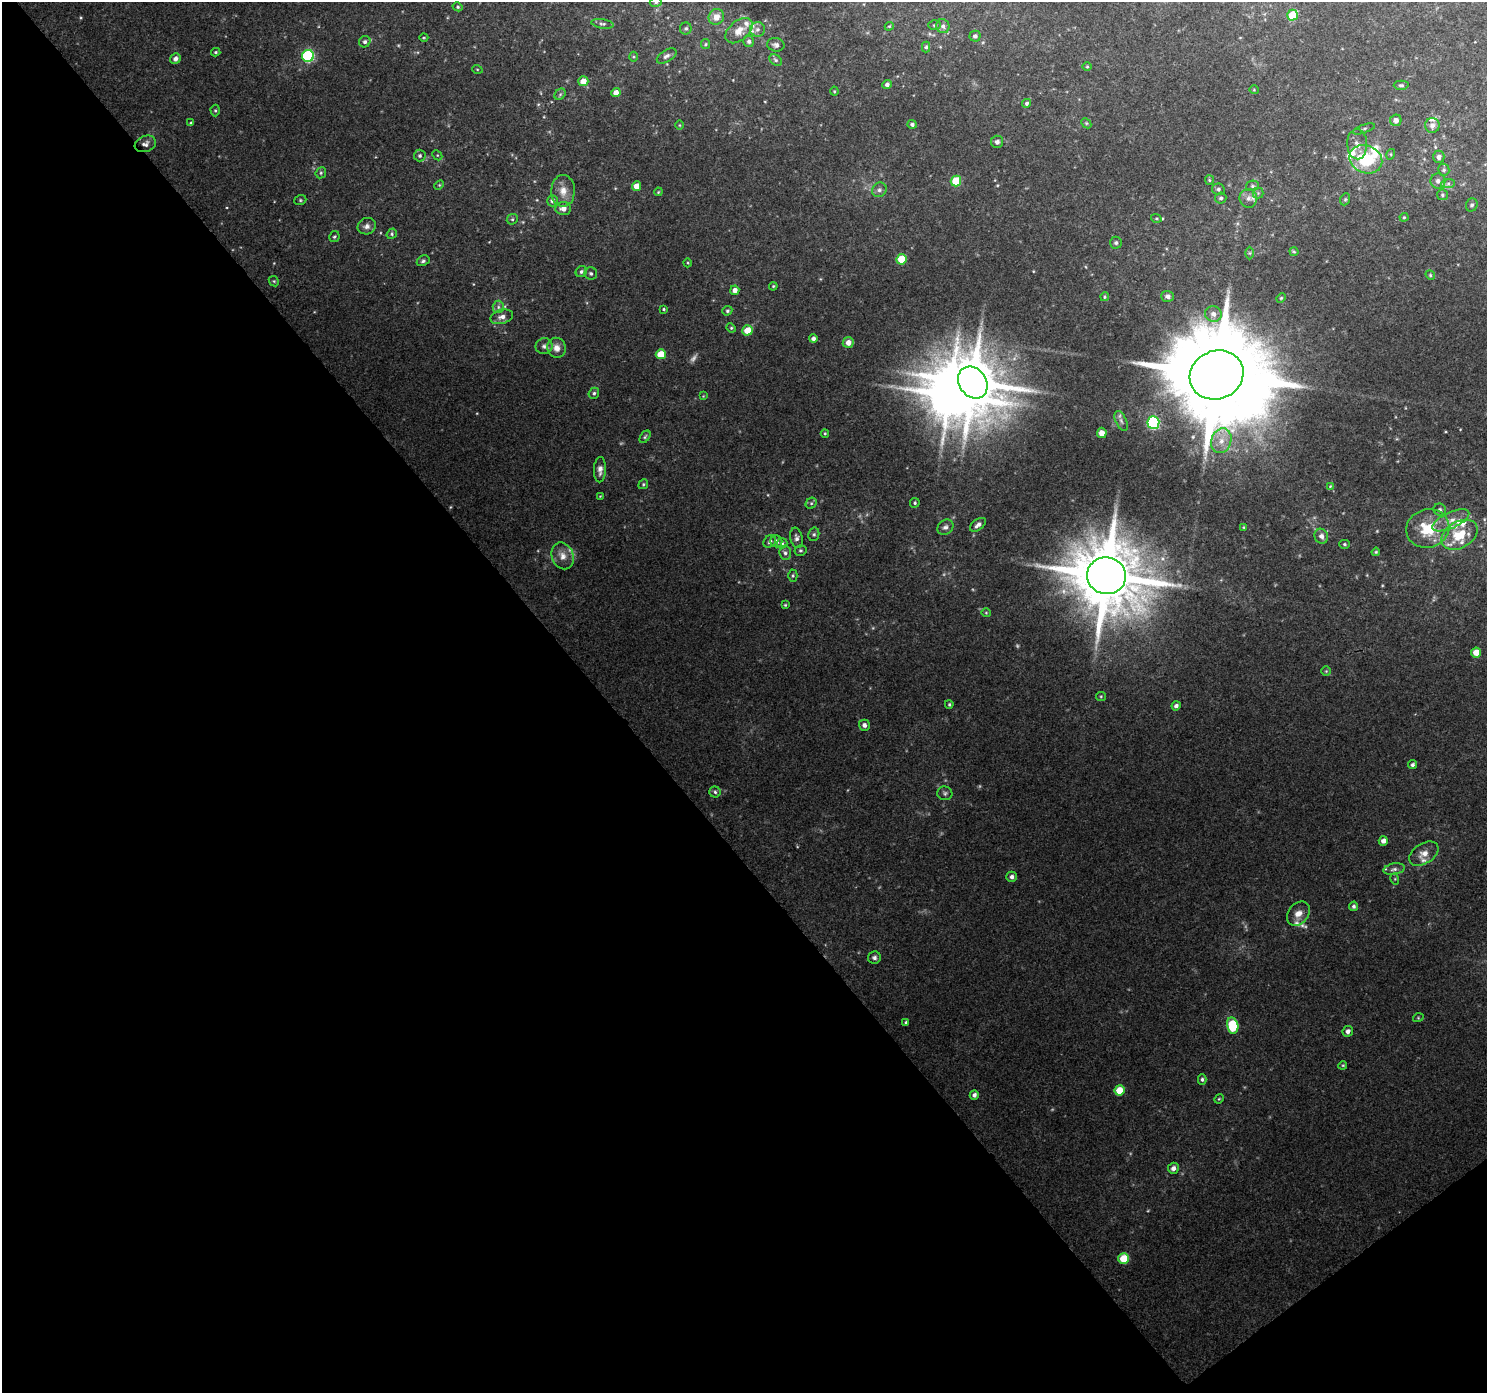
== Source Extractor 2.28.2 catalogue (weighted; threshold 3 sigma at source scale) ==
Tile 14 of 4 x 4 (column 2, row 4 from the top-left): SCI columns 1534-3018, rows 175-1565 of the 6040 x 5978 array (HDU 1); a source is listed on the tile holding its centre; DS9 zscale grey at full resolution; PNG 1489 x 1395 px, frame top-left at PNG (2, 2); each listed source drawn as its Kron ellipse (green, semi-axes under 4 px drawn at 4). Shown black and unused: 42% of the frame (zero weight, under 3 of 4 exposures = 5% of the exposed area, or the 3 px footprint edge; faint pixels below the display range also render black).
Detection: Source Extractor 2.28.2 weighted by HDU 2 'WHT'; one run over the whole footprint, this tile lists its part. Background 0.0445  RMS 0.0038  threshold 0.0172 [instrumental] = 3 sigma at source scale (4.5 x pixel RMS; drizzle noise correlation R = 1.50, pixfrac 1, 0.0396/0.0396 arcsec/px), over >= 5 px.
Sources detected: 194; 7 too faint to see at this stretch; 1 inside a brighter object's white glare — neither listed nor drawn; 15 inside a brighter listed object's ellipse — not listed separately; the other 171 listed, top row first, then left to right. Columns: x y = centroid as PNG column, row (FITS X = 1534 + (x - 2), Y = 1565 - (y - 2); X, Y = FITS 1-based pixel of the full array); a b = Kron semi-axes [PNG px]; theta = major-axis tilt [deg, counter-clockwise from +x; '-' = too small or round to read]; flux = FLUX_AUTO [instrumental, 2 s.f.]
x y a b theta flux
656 2 6 4 15 0.7
458 7 5 4 - 0.58
1293 15 5 5 - 13
716 17 8 7 - 3.6
602 24 11 4 -9 1
935 25 6 5 - 0.58
889 26 4 4 - 0.41
943 26 7 6 - 1.3
686 28 6 6 - 0.84
758 29 7 7 - 1.5
739 31 16 9 41 4.4
975 36 5 5 - 0.99
424 38 4 3 - 0.36
749 41 6 5 - 1.1
365 42 6 5 - 0.99
706 44 5 4 - 0.47
776 45 9 6 -9 1.3
926 47 5 4 - 0.65
216 52 5 3 - 0.58
308 56 6 6 - 45
667 56 11 6 31 1.5
634 57 5 3 - 0.42
175 59 5 5 - 1.9
776 60 7 5 -34 0.84
1087 67 5 3 - 0.39
477 69 5 3 - 0.34
583 81 5 5 - 4.3
887 84 5 4 - 1.3
1401 85 7 4 -2 0.72
1254 90 5 3 - 0.3
834 91 4 4 - 0.38
616 93 4 4 - 3
560 94 6 5 - 0.71
1027 103 4 4 - 0.83
215 110 6 4 -89 0.64
1396 120 6 5 - 2
191 123 4 3 - 0.34
1086 123 6 4 -45 0.55
912 124 4 4 - 0.99
679 125 5 3 - 0.32
1432 125 7 7 - 1.8
1364 129 11 3 19 0.78
997 142 6 6 - 1.3
145 144 11 8 20 1.9
1357 144 15 10 -88 3.1
1391 154 5 3 - 0.4
437 155 5 4 - 0.48
420 156 6 6 - 0.86
1439 157 6 5 - 1.6
1366 159 17 13 -21 18
1444 170 6 5 - 0.82
321 173 6 5 - 0.72
1209 180 5 4 - 0.51
956 181 5 5 - 13
1438 181 7 7 - 1.9
1448 183 7 4 2 1
439 185 5 4 - 0.44
636 186 5 4 - 3.6
1252 186 6 5 - 0.74
1218 189 6 5 - 0.96
879 190 7 6 - 1.2
563 191 16 12 90 4.5
658 192 4 3 - 0.35
1258 193 5 5 - 0.64
1442 195 5 5 - 0.66
1221 198 5 5 - 0.87
1248 198 9 9 - 2.3
1345 199 6 4 69 0.57
300 200 6 5 - 0.58
552 201 5 5 - 1.4
1472 205 7 5 70 0.96
563 209 8 6 4 2.5
1404 217 4 4 - 0.5
1156 218 5 3 - 0.42
512 219 6 5 - 0.6
367 226 9 8 - 1.8
392 234 5 4 - 0.61
334 237 5 5 - 0.62
1116 243 6 6 - 0.8
1294 252 5 4 - 0.48
1249 253 6 4 90 0.55
901 259 5 5 - 11
423 261 7 5 28 0.83
688 263 4 3 - 0.35
581 272 6 5 - 0.87
591 273 6 6 - 0.9
1430 275 5 4 - 0.49
274 281 5 4 - 0.5
773 286 4 3 - 0.4
735 290 5 4 - 2.3
1168 296 6 5 - 1.4
1105 297 4 3 - 0.46
1281 298 5 4 - 0.42
498 307 6 5 - 1
664 309 3 3 - 0.47
727 311 5 4 - 0.63
1213 314 8 8 - 2.3
502 317 11 7 15 2.3
731 328 5 4 - 0.5
747 330 5 5 - 6.4
813 339 4 4 - 1.4
848 342 6 5 - 2.8
544 346 8 8 - 1.4
556 348 10 9 - 3
661 354 5 5 - 8.9
1217 375 27 24 23 10000
973 383 17 13 -55 2500
594 393 5 5 - 0.82
703 396 4 4 - 0.29
1121 421 10 5 -65 1.3
1153 422 6 6 - 53
825 433 4 3 - 0.42
1102 433 5 5 - 2.8
645 437 7 4 54 0.66
1221 441 13 10 71 4.7
600 470 12 6 88 2.1
643 484 5 4 - 0.56
1330 486 3 3 - 0.29
600 496 4 4 - 0.32
811 503 6 5 - 0.72
915 503 5 4 - 0.6
1440 510 6 6 - 0.98
1451 520 20 8 24 4.4
978 525 9 5 37 1.6
945 527 8 7 - 1.4
1244 527 4 4 - 0.42
1428 528 22 19 17 16
814 534 7 5 76 0.78
1459 535 20 13 30 12
1321 536 7 6 - 2
796 538 10 6 -78 1.5
770 541 7 5 44 1.1
776 541 6 6 - 2
782 543 5 5 - 0.64
1344 544 5 4 - 0.54
800 550 6 5 - 0.66
1376 552 4 3 - 0.46
785 553 7 6 - 1.2
563 556 14 10 -68 3.7
793 576 6 4 89 0.61
1107 576 19 18 - 4100
785 605 4 3 - 0.4
986 613 4 4 - 0.41
1476 653 5 5 - 4.9
1326 671 4 4 - 0.47
1101 696 5 4 - 0.44
949 704 4 3 - 0.53
1176 706 4 4 - 1.2
864 725 5 5 - 1.6
1413 765 4 4 - 0.91
715 792 5 5 - 0.83
945 793 7 7 - 0.94
1383 841 5 4 - 2
1424 854 16 10 33 3.7
1394 869 11 5 11 1.3
1012 877 5 5 - 1.3
1395 879 5 3 - 0.43
1354 906 5 4 - 0.89
1298 914 13 10 51 3.5
874 957 6 6 - 1.2
1418 1018 5 3 - 0.39
906 1022 4 4 - 0.48
1233 1026 8 5 -79 19
1348 1031 5 5 - 1.8
1343 1065 4 3 - 0.37
1202 1079 5 4 - 0.81
1119 1090 5 5 - 7.2
974 1095 5 4 - 1.3
1219 1099 5 4 - 0.43
1173 1168 5 5 - 1.6
1124 1259 5 5 - 12
Overlapping masked pixels (flux is a lower limit): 1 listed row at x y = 1107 576
Isophote crosses this tile's border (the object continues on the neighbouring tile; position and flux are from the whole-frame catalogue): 1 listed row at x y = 656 2